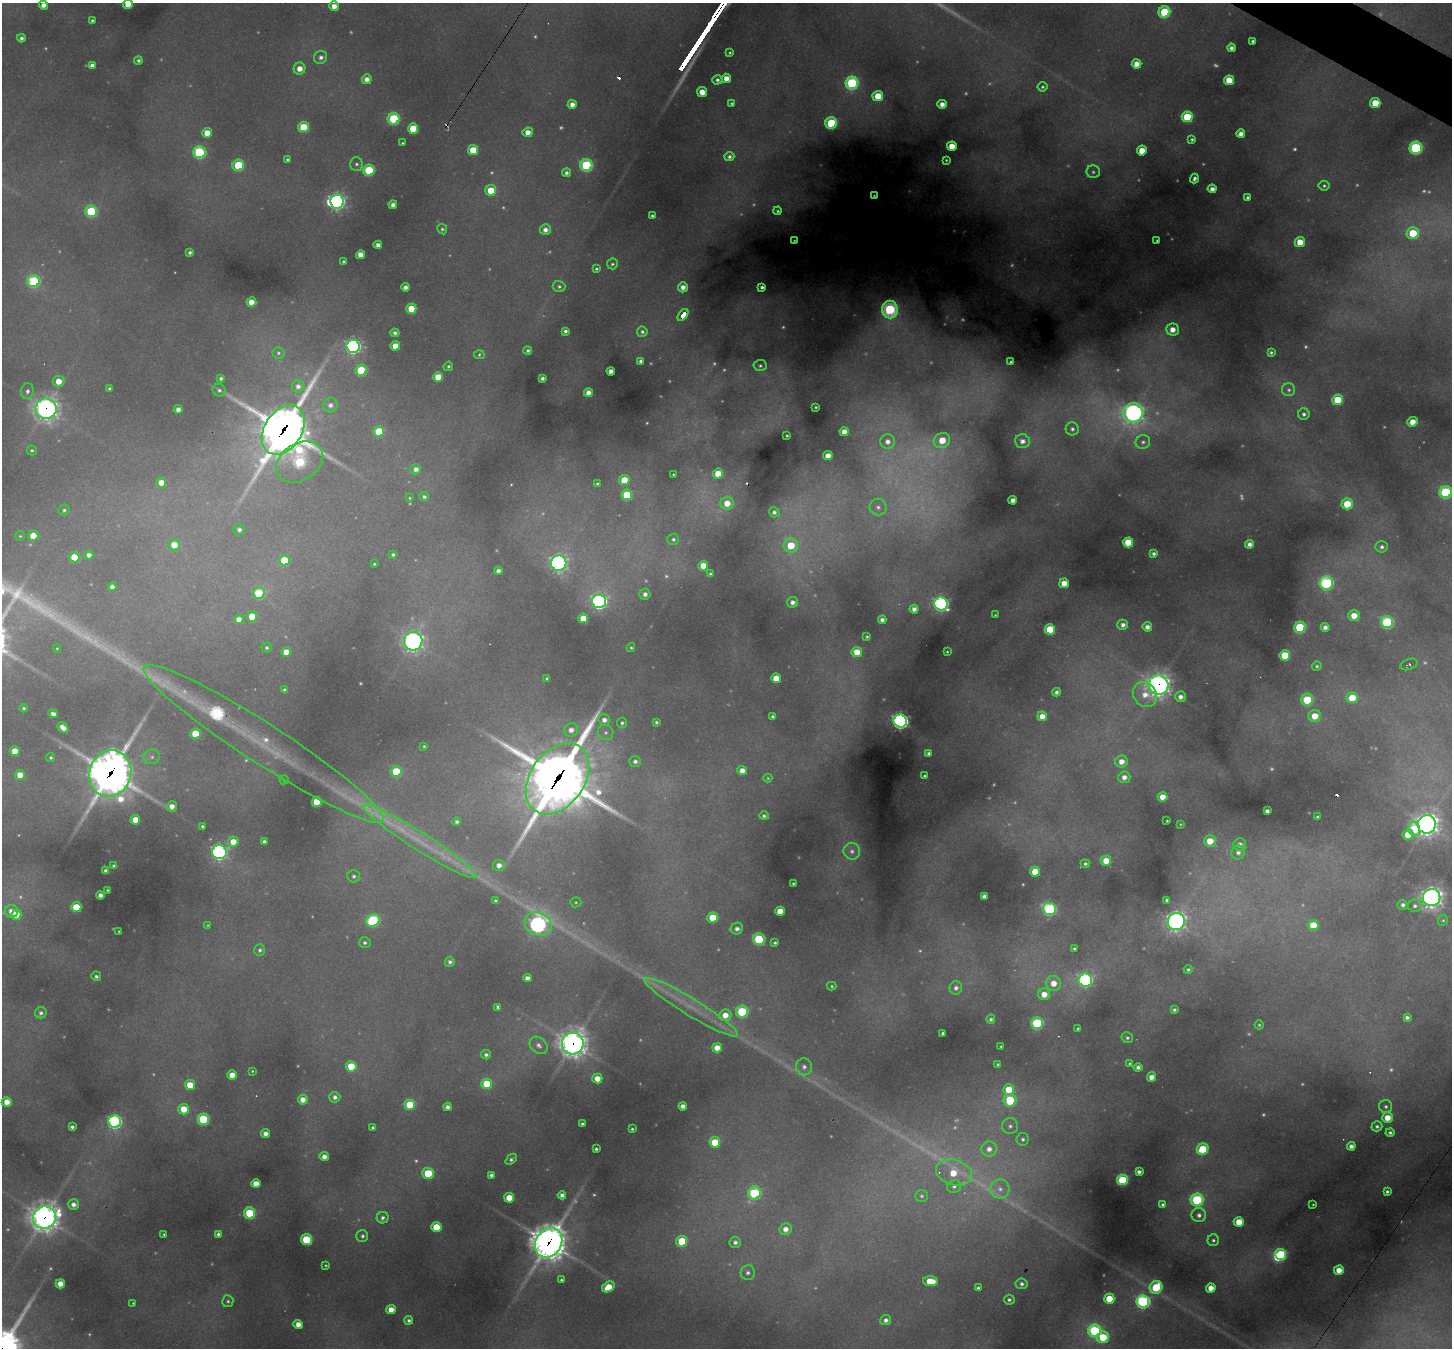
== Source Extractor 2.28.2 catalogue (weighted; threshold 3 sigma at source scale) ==
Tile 10 of 4 x 4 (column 2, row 3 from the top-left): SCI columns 1451-2900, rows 1629-2974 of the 5801 x 5809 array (HDU 1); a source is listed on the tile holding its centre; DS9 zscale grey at full resolution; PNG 1454 x 1350 px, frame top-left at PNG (2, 3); each listed source drawn as its Kron ellipse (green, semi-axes under 4 px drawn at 4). Shown black and unused: <1% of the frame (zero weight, under 2 of 3 exposures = <1% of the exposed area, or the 3 px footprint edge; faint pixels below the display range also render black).
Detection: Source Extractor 2.28.2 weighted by HDU 2 'WHT'; one run over the whole footprint, this tile lists its part. Background 0.331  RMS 0.013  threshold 0.0563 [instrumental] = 3 sigma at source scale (4.5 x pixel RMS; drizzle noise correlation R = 1.50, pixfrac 1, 0.05/0.05 arcsec/px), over >= 5 px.
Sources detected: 513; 85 too faint to see at this stretch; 2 inside a brighter object's white glare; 5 cosmic-ray / hot-pixel residue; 2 long thin detections or spike segments (spike, bleed or trail) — neither listed nor drawn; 5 inside a brighter listed object's ellipse — not listed separately; the other 414 listed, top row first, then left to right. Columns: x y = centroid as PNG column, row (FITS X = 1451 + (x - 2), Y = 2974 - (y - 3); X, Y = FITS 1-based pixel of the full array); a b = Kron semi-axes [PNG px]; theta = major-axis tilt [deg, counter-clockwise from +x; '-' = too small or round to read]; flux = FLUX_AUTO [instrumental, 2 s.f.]
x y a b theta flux
128 4 5 5 - 30
43 5 4 4 - 11
334 6 5 4 - 16
1164 12 6 5 - 110
92 20 3 3 - 2.6
21 38 4 4 - 5
1253 41 4 3 - 3.5
1231 48 4 4 - 7.2
730 53 3 3 - 2
321 57 7 6 - 6.7
138 60 4 4 - 3.5
1137 64 5 4 - 17
92 65 4 4 - 7.3
299 68 6 6 - 15
726 78 5 4 - 19
367 79 5 5 - 11
717 80 5 4 - 5.2
1229 80 5 5 - 36
852 83 6 6 - 240
1042 87 5 5 - 2.8
702 92 5 5 - 20
878 96 5 5 - 43
732 103 4 4 - 2.3
1375 103 5 5 - 46
572 104 4 4 - 11
942 104 4 4 - 14
1187 117 5 5 - 93
393 119 6 6 - 130
831 123 6 5 - 140
303 127 5 5 - 68
413 129 5 5 - 54
528 132 5 5 - 15
207 133 5 5 - 23
1241 134 4 4 - 11
1192 139 4 3 - 3
402 143 3 3 - 1.6
952 146 5 4 - 30
1416 148 6 6 - 210
473 150 5 5 - 46
1142 151 5 5 - 32
199 152 6 6 - 200
729 157 5 4 - 4.9
287 159 3 3 - 2.6
946 160 3 3 - 1.9
356 164 6 6 - 4.1
238 165 6 5 - 98
586 165 6 6 - 180
369 170 5 5 - 110
1093 172 7 6 - 3.8
566 173 4 4 - 5
1194 179 5 3 - 4.4
1324 186 5 5 - 2.9
1212 189 4 4 - 9.5
491 190 5 5 - 36
874 196 3 2 - 1.1
1248 197 3 3 - 3.4
337 202 7 6 - 550
393 205 4 4 - 8.1
91 211 6 6 - 130
778 211 4 4 - 2.4
652 216 4 3 - 3.2
442 229 5 4 - 2.9
545 230 5 5 - 9.7
1413 233 6 5 - 62
1157 240 3 3 - 1.6
794 241 3 2 - 0.83
1300 242 5 5 - 29
378 245 4 4 - 9
190 252 4 3 - 4.1
360 255 4 4 - 17
344 261 3 3 - 2.7
612 264 5 5 - 3.3
596 269 4 4 - 2.8
33 281 6 6 - 170
559 286 6 5 - 3.8
405 287 4 4 - 7.6
683 287 5 5 - 11
762 287 4 3 - 4.1
251 302 5 4 - 19
411 309 5 5 - 42
890 309 9 8 - 240
683 315 7 4 53 51
1172 330 6 6 - 17
565 331 4 4 - 4.6
642 332 5 5 - 3.8
395 333 4 4 - 5.2
353 346 6 6 - 450
395 346 5 4 - 22
528 350 4 4 - 3.9
1271 352 4 3 - 2.8
278 353 6 5 - 3.1
479 355 5 4 - 2.7
640 361 4 3 - 4.1
1011 362 3 3 - 2.2
448 366 5 4 - 2.8
760 366 6 5 - 3.5
361 370 5 5 - 92
611 371 4 4 - 11
438 377 5 5 - 30
221 378 4 4 - 3.5
542 378 4 4 - 5.2
58 381 6 5 - 22
298 386 6 6 - 7.6
109 388 3 3 - 2.4
219 390 6 6 - 3.9
1289 390 6 6 - 3.9
27 391 8 6 78 6.3
588 393 4 4 - 13
1338 400 5 5 - 60
330 405 7 7 - 8.2
816 407 3 3 - 1.9
46 409 10 10 - 1000
178 409 4 4 - 9.4
1133 413 10 9 - 690
1304 414 6 5 - 4.7
1413 422 5 4 - 19
1072 429 6 6 - 5.4
283 430 27 18 57 4500
379 431 5 5 - 61
844 432 4 4 - 15
787 435 3 3 - 1.7
942 440 8 7 - 38
888 441 7 7 - 12
1022 441 7 7 - 10
1143 442 7 6 - 4.7
32 450 5 5 - 3
828 456 4 4 - 15
300 462 25 18 32 190
416 469 5 5 - 8.7
673 474 3 2 - 1.4
718 474 5 5 - 36
624 480 5 5 - 41
161 483 5 5 - 20
597 484 4 3 - 3.3
1445 492 6 6 - 190
627 495 5 5 - 77
424 497 5 4 - 4
409 498 4 4 - 1.5
1013 500 4 4 - 10
727 503 6 6 - 26
1347 504 6 5 - 54
878 507 8 8 - 7.3
64 510 6 5 - 3.1
774 512 5 5 - 5.5
239 530 6 5 - 6
20 536 4 4 - 2
33 536 5 5 - 32
673 539 6 5 - 4
1128 542 5 5 - 59
1249 544 4 4 - 9.2
174 545 5 5 - 25
791 545 7 7 - 52
1382 547 6 5 - 5
1154 554 4 4 - 4.5
89 555 4 4 - 8.7
393 555 4 4 - 3.9
74 557 5 5 - 59
284 560 5 5 - 57
559 563 7 7 - 550
374 564 3 3 - 1.8
703 566 5 5 - 27
498 571 4 4 - 8.4
710 574 3 3 - 2.5
1064 583 5 5 - 26
1326 583 7 6 - 260
112 587 4 4 - 8.6
259 593 6 6 - 100
645 594 5 5 - 7.2
599 601 7 7 - 530
792 602 5 5 - 8.1
941 604 7 6 - 420
914 609 4 4 - 8.8
995 615 3 3 - 1.4
1354 615 5 5 - 24
252 617 5 5 - 34
583 618 5 5 - 31
239 619 5 4 - 14
882 620 4 4 - 6.8
1387 622 6 6 - 200
1123 625 5 5 - 8.1
1147 627 5 4 - 8.4
1300 627 6 5 - 130
1325 627 4 4 - 7.9
1050 629 5 5 - 87
867 637 3 3 - 2.3
413 641 9 9 - 630
57 648 4 3 - 1.6
267 648 5 5 - 3.2
631 648 4 3 - 2.1
286 652 5 4 - 19
857 652 5 5 - 33
947 652 3 3 - 1.6
1285 655 5 5 - 61
1409 664 9 5 20 2.8
1317 666 5 4 - 2.6
776 678 5 4 - 28
547 679 4 3 - 3
1158 685 10 9 - 1000
285 690 4 4 - 4.6
1056 692 4 4 - 5.1
1145 695 13 11 -50 24
1180 697 5 5 - 8.2
1352 698 5 5 - 41
1307 700 6 6 - 81
24 708 4 4 - 2.6
53 714 5 4 - 7.6
773 716 4 3 - 4
1042 716 5 5 - 18
1315 716 6 6 - 28
604 720 6 5 - 9.5
900 721 6 6 - 610
656 722 3 3 - 3.1
622 723 5 5 - 3.3
63 728 6 4 -40 14
571 730 7 6 - 12
606 732 8 7 - 5.3
195 734 5 5 - 59
263 744 142 20 -33 190
424 746 4 3 - 1.9
15 751 5 4 - 22
928 753 4 4 - 4.2
152 757 8 7 - 6
51 758 5 4 - 2.9
635 761 6 5 - 6.5
1121 761 6 6 - 15
742 770 5 4 - 14
396 771 5 5 - 70
110 773 23 21 71 2900
20 775 5 5 - 21
924 776 4 3 - 2.9
1124 777 6 6 - 11
768 778 4 4 - 1.8
558 779 39 27 54 8200
284 780 4 4 - 2
1162 797 5 4 - 21
317 802 5 5 - 60
172 806 5 5 - 13
1267 811 4 4 - 5.5
764 816 4 4 - 3.3
1317 817 3 3 - 2.5
135 820 5 5 - 28
1167 821 3 3 - 1.6
457 822 4 4 - 4.5
1180 824 4 3 - 1.5
1427 824 9 9 - 1200
202 826 3 3 - 2.4
1414 829 7 5 -66 72
1408 835 5 5 - 35
420 841 67 9 -32 72
1210 841 6 5 - 32
233 842 5 5 - 20
264 842 4 4 - 5.9
1240 844 6 6 - 8.5
852 851 8 8 - 7.4
219 852 7 7 - 410
1238 852 7 7 - 7.4
1106 861 5 5 - 27
1085 864 5 4 - 3.5
499 865 6 5 - 11
114 866 4 4 - 5.1
106 871 4 4 - 7.9
1035 872 5 5 - 42
354 876 6 6 - 4.5
793 883 3 3 - 1.7
107 890 3 3 - 1.6
100 895 4 4 - 8.4
984 896 4 4 - 5.4
1432 897 9 8 - 970
1167 900 3 3 - 3.5
496 901 4 4 - 4.2
576 902 5 5 - 2.1
1403 905 5 5 - 5.2
1415 906 7 6 - 5.2
76 907 5 5 - 62
1049 909 6 6 - 250
11 911 7 6 - 15
780 911 5 4 - 29
16 915 5 5 - 27
713 918 5 5 - 49
373 920 7 6 - 180
1443 920 6 5 - 2.6
1176 922 9 8 - 770
538 924 14 11 -24 520
208 925 3 2 - 1.2
1313 925 5 5 - 48
737 929 6 6 - 7.3
119 931 3 2 - 1.4
759 939 6 5 - 140
365 943 6 5 - 3.9
775 943 3 3 - 2.7
1074 948 4 3 - 2.3
260 950 6 5 - 4.2
450 962 5 5 - 4.8
1188 969 4 4 - 2.9
96 976 5 5 - 4.7
527 978 4 4 - 9
1085 980 7 6 - 360
1053 983 7 7 - 22
832 986 5 4 - 2.2
956 988 7 6 - 6.6
1044 994 6 6 - 21
498 1007 4 4 - 5.4
691 1007 54 8 -31 47
1174 1010 4 3 - 3.4
742 1012 6 6 - 140
41 1013 6 5 - 5.5
725 1015 6 5 - 20
1407 1017 4 4 - 5.2
991 1019 4 4 - 3.4
1037 1023 6 6 - 180
1259 1025 4 4 - 2.2
1078 1029 4 3 - 3
943 1033 3 3 - 3.4
1127 1038 6 5 - 3.4
573 1044 11 10 - 1500
539 1045 10 7 -41 7.3
1001 1046 3 2 - 1.4
717 1048 5 4 - 21
486 1055 5 4 - 4.6
1130 1063 4 4 - 2
998 1065 3 3 - 2.2
351 1066 5 5 - 46
804 1067 8 8 - 7.5
1138 1067 4 4 - 6.5
252 1071 3 3 - 1.4
232 1075 5 4 - 19
1152 1077 4 4 - 14
597 1079 5 5 - 22
487 1084 5 5 - 65
190 1085 5 5 - 36
1009 1090 5 5 - 44
335 1097 5 5 - 6.6
303 1100 5 5 - 15
1010 1100 6 6 - 100
7 1102 5 5 - 18
410 1105 5 5 - 58
683 1106 4 4 - 10
447 1107 4 4 - 7.2
1386 1107 6 6 - 4.1
184 1109 5 5 - 30
1387 1118 5 5 - 24
203 1119 5 5 - 140
115 1122 6 6 - 400
582 1124 4 4 - 4.5
1010 1126 8 8 - 6.2
1377 1126 5 5 - 3.9
72 1127 4 4 - 4.6
373 1128 4 4 - 4.6
632 1129 3 3 - 2.1
1390 1132 4 4 - 3.8
266 1134 4 4 - 9.1
1023 1139 6 6 - 4.5
715 1142 5 5 - 51
1351 1146 4 4 - 7.9
596 1149 4 3 - 3.1
989 1149 7 7 - 12
1203 1149 6 5 - 76
324 1157 4 4 - 10
511 1159 6 4 40 4
1139 1172 4 4 - 5.7
428 1173 6 5 - 62
954 1173 18 12 -16 46
491 1175 4 4 - 4.2
1122 1180 5 5 - 120
256 1184 4 4 - 19
954 1186 7 6 - 4.8
1000 1189 9 9 - 11
1387 1192 4 3 - 3.5
754 1193 6 6 - 190
562 1195 4 4 - 6.9
922 1196 6 6 - 3.6
509 1198 5 5 - 37
1197 1200 6 6 - 180
73 1204 5 5 - 8.9
1163 1204 4 3 - 3.5
1313 1204 3 2 - 1.3
250 1213 5 5 - 110
1199 1215 7 7 - 7.1
44 1217 11 11 - 1700
383 1218 6 5 - 6
1239 1222 5 5 - 32
436 1227 5 5 - 50
785 1229 6 6 - 13
164 1234 3 3 - 2.1
218 1234 4 4 - 4.1
362 1236 6 6 - 4.7
306 1239 5 5 - 110
1213 1240 6 6 - 3.5
682 1241 5 5 - 75
735 1242 5 5 - 6.7
549 1243 15 13 59 2700
1281 1254 6 5 - 110
326 1265 3 3 - 1.7
1339 1270 5 4 - 20
748 1273 7 7 - 6.1
561 1280 3 3 - 2.3
930 1281 7 5 -3 38
60 1284 4 4 - 20
1022 1284 6 5 - 5.5
608 1287 7 5 32 28
1156 1287 6 6 - 81
978 1288 4 4 - 3.7
1211 1288 4 4 - 20
1109 1299 5 5 - 45
1009 1300 5 5 - 4
228 1301 6 5 - 3.1
1143 1301 6 6 - 370
133 1303 3 3 - 1.4
391 1310 5 4 - 21
409 1320 4 4 - 4
886 1320 5 5 - 7.3
298 1324 4 4 - 16
1095 1331 6 6 - 220
1103 1337 6 5 - 70
Overlapping masked pixels (flux is a lower limit): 9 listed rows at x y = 683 315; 46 409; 283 430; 1158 685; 110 773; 558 779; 573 1044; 44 1217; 549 1243
Isophote crosses this tile's border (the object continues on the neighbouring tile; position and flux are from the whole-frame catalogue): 3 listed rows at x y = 128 4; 43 5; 1445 492